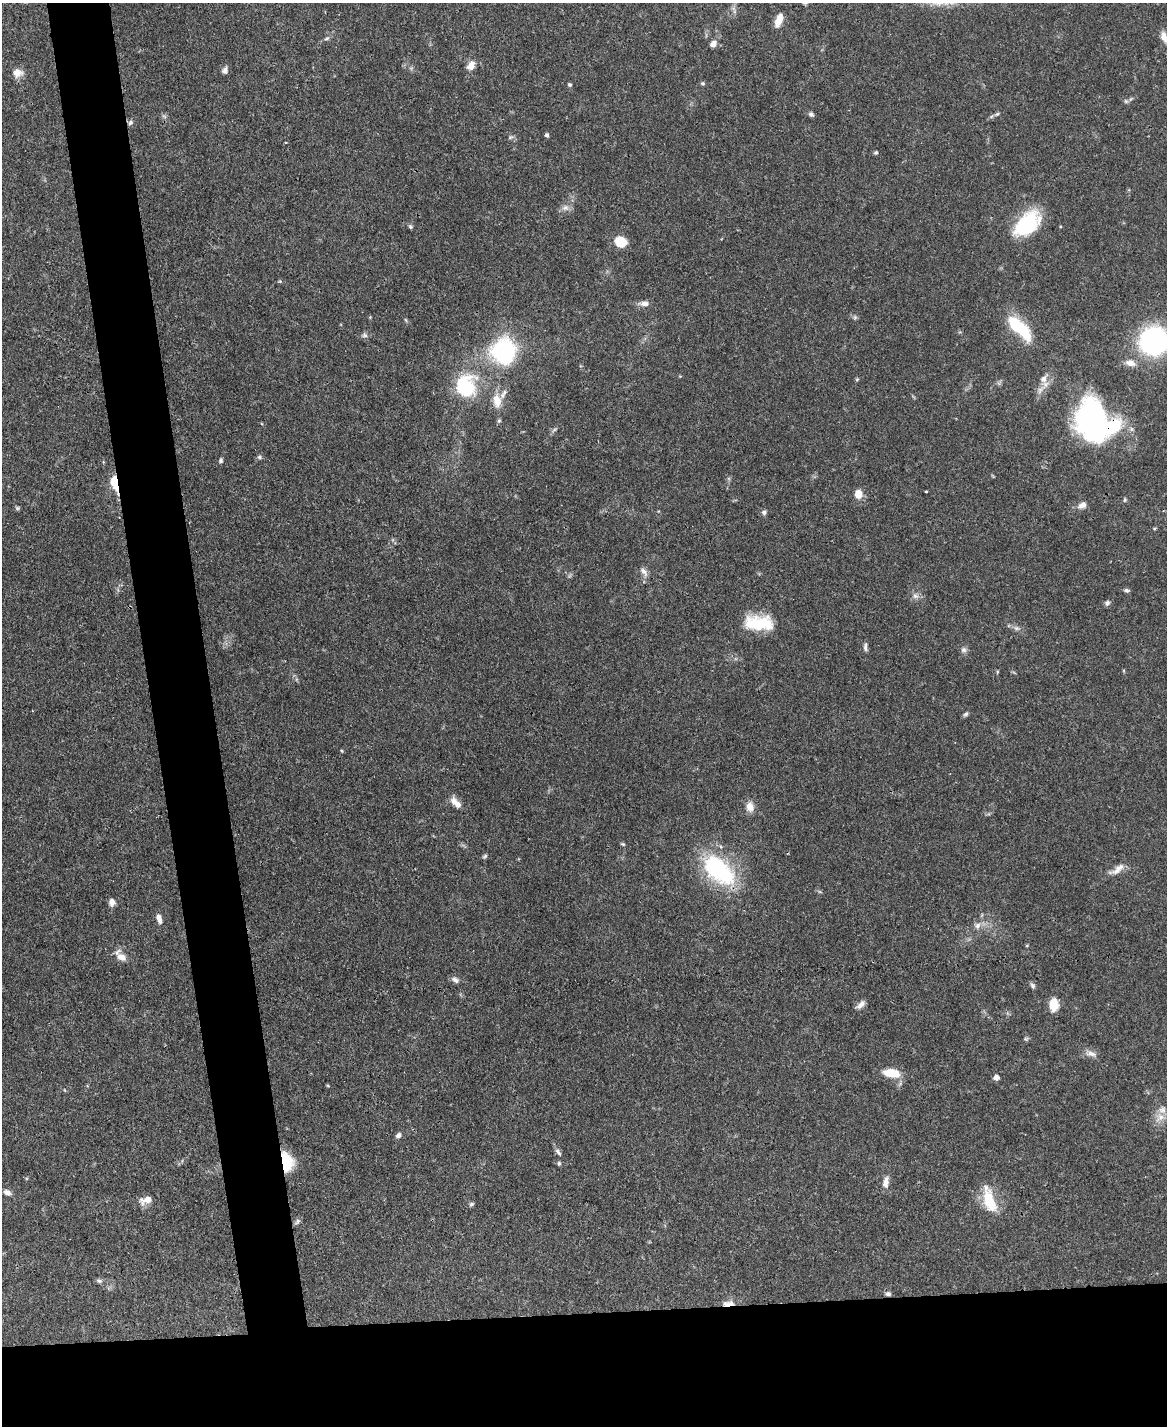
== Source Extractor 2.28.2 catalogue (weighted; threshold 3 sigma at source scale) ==
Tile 11 of 4 x 3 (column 3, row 3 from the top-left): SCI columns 2333-3497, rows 242-1665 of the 4665 x 4644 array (HDU 1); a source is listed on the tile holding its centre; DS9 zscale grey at full resolution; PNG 1169 x 1428 px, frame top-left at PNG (2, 3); no overlay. Shown black and unused: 13% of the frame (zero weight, under 3 of 4 exposures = <1% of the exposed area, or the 3 px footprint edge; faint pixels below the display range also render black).
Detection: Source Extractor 2.28.2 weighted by HDU 2 'WHT'; one run over the whole footprint, this tile lists its part. Background 0.0671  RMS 0.0034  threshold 0.0151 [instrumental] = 3 sigma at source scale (4.5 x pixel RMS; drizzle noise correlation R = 1.50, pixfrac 1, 0.05/0.05 arcsec/px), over >= 5 px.
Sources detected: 98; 2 inside a brighter object's white glare — not listed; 4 inside a brighter listed object's ellipse — not listed separately; the other 92 listed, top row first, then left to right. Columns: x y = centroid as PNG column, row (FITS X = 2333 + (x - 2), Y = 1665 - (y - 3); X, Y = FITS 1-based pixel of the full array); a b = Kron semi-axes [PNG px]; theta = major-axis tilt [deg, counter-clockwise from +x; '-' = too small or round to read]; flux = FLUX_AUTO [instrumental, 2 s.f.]
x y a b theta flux
779 20 15 7 70 4.6
1164 37 15 7 -76 2.4
327 38 8 5 29 0.84
713 44 8 6 35 2.1
471 66 11 8 59 3.3
225 70 10 7 68 1.3
17 73 13 11 -3 2.8
702 83 6 5 - 0.53
570 85 5 4 - 0.62
1126 101 6 5 - 0.62
811 114 6 5 - 1
997 114 8 5 21 0.67
164 116 8 4 -37 0.66
130 123 7 6 - 0.92
547 135 4 4 - 0.87
510 137 8 5 26 0.68
876 152 5 4 - 0.53
565 208 10 8 -3 1.7
1026 224 27 16 44 29
410 227 6 5 - 0.59
621 242 12 10 -33 7.4
280 281 6 4 43 0.37
644 304 16 6 0 1.8
855 317 6 5 - 0.58
406 320 6 4 -70 0.42
1019 328 30 11 -43 19
364 335 8 6 -33 0.93
1153 341 16 15 - 120
503 351 15 15 - 58
1130 363 14 8 -13 2.6
1044 378 13 9 50 2.8
857 379 5 4 - 0.41
466 385 32 28 -89 21
497 401 20 11 -84 5
1092 419 43 33 -78 71
499 421 6 5 - 0.56
554 430 8 4 37 0.65
259 457 7 5 -15 0.68
221 460 7 5 80 0.68
115 483 9 4 -80 31
926 491 3 2 - 0.42
858 494 9 8 - 3.9
1125 500 6 4 -72 0.42
1082 505 11 7 33 2.1
17 508 7 5 -22 0.53
764 512 7 6 - 0.9
1154 528 5 3 - 0.35
644 572 15 7 -58 1.8
1126 590 8 5 -10 0.7
915 596 9 8 - 1.5
1107 603 7 7 - 0.92
759 623 34 17 -3 14
1016 628 9 6 -26 1.2
865 647 12 5 -87 1.1
964 650 8 8 - 1.1
1124 671 6 3 -71 0.33
997 672 5 3 - 0.32
966 714 8 5 51 0.72
341 751 5 3 - 0.33
454 801 13 9 -53 2.7
750 807 13 10 -83 2.9
623 844 6 4 -21 0.46
485 856 7 5 33 0.61
1117 869 25 8 33 3.3
719 870 46 26 -42 36
112 902 8 7 - 2.2
159 918 11 6 -74 1.9
977 926 10 7 58 1.7
1027 945 5 3 - 0.3
121 957 12 8 -19 3.2
455 980 11 7 -34 1.4
1032 986 8 5 -59 0.81
861 1005 13 6 42 1.8
1054 1005 14 10 89 4.8
1026 1039 7 4 -32 0.5
1091 1053 17 7 -20 2.1
892 1073 20 9 -9 7.1
996 1077 5 4 - 2.7
1160 1117 14 11 52 3.5
398 1135 7 5 49 1.3
558 1152 11 5 -52 1.1
287 1162 20 12 -77 11
559 1163 5 5 - 0.65
886 1182 15 7 79 2.4
7 1192 11 6 -24 1.6
146 1200 15 8 18 3.7
989 1200 33 13 -72 11
471 1204 7 5 43 0.69
297 1221 11 5 44 0.81
99 1281 8 6 -12 0.84
888 1294 6 6 - 1.1
728 1303 18 7 6 2.8
Overlapping masked pixels (flux is a lower limit): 5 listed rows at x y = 1092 419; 115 483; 287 1162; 888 1294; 728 1303
Isophote crosses this tile's border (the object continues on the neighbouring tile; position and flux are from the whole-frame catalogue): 1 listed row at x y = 1153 341